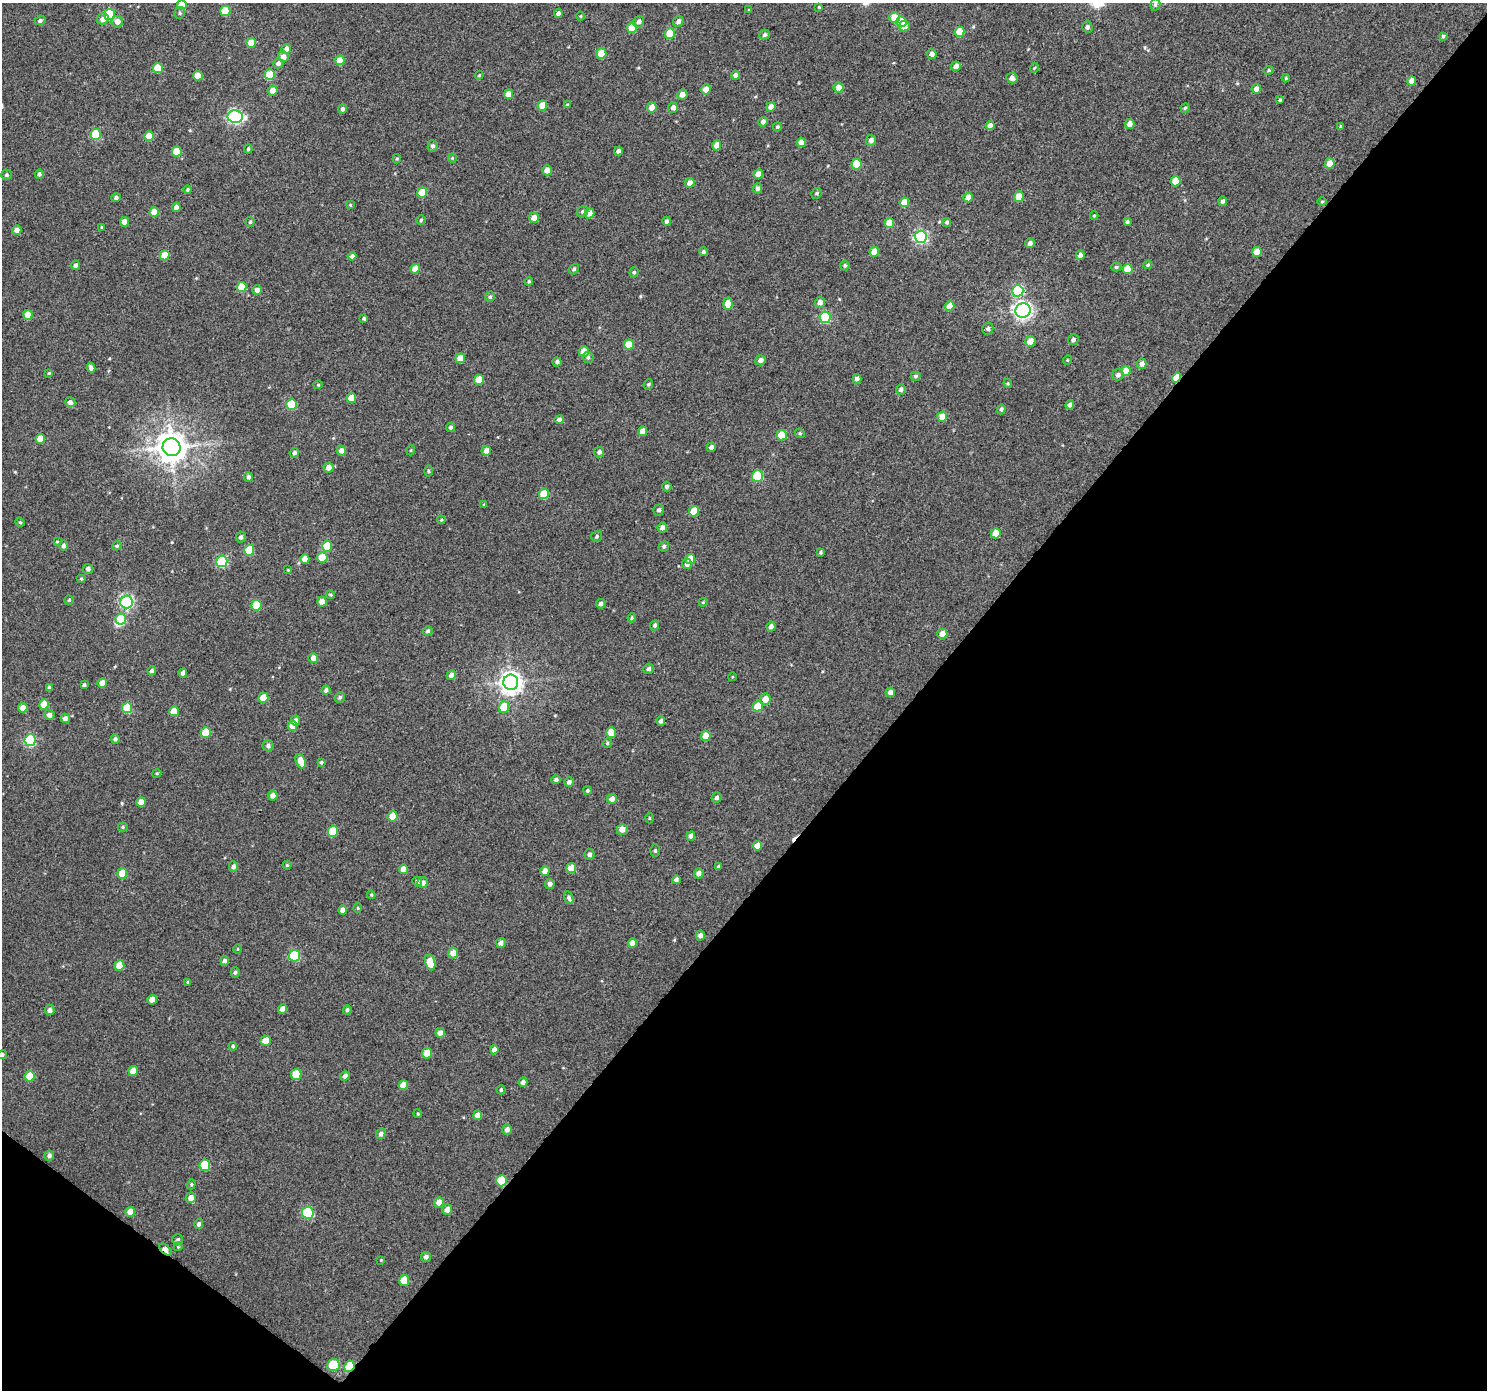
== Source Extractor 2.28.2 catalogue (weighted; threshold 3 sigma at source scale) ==
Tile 15 of 4 x 4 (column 3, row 4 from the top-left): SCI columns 3011-4495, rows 223-1610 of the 6026 x 6065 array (HDU 1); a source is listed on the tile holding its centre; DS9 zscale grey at full resolution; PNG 1489 x 1392 px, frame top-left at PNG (2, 3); each listed source drawn as its Kron ellipse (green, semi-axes under 4 px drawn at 4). Shown black and unused: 41% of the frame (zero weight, under 3 of 4 exposures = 5% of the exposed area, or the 3 px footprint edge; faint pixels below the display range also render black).
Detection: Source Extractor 2.28.2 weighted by HDU 2 'WHT'; one run over the whole footprint, this tile lists its part. Background 0.012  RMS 0.0058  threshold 0.0263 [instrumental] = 3 sigma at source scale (4.5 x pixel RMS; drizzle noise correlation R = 1.50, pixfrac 1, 0.0396/0.0396 arcsec/px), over >= 5 px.
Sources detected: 339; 1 inside a brighter object's white glare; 1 cosmic-ray / hot-pixel residue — neither listed nor drawn; the other 337 listed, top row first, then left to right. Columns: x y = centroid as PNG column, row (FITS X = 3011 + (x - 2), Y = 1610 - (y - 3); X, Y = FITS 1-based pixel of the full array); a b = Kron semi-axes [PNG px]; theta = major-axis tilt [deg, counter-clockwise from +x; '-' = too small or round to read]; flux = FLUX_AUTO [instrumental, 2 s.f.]
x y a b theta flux
1155 4 6 5 - 1.3
182 5 5 5 - 8.7
819 7 4 3 - 0.57
749 10 4 3 - 0.51
225 11 5 5 - 19
180 13 6 5 - 1
558 14 4 4 - 2
109 15 6 5 - 30
581 16 4 3 - 0.46
894 18 5 5 - 9.8
103 19 6 5 - 3.2
40 20 5 4 - 1.2
678 21 6 5 - 1.9
117 22 6 5 - 3.7
639 22 6 5 - 2
901 22 5 5 - 8.8
904 26 5 5 - 4.6
1087 27 5 5 - 1.4
632 28 5 5 - 15
959 32 5 5 - 13
670 33 5 5 - 14
764 35 5 5 - 1.2
1443 36 4 3 - 0.92
251 43 5 5 - 7.3
286 49 5 5 - 2.9
601 54 5 5 - 13
932 54 5 4 - 3.3
283 57 5 5 - 3.2
340 60 5 4 - 8.2
278 63 5 5 - 2.2
956 66 5 4 - 3
158 68 5 5 - 14
1034 68 5 3 - 0.51
1269 70 5 4 - 0.81
270 75 5 5 - 18
479 75 4 4 - 0.62
735 75 4 4 - 2.4
198 76 5 4 - 7.2
1012 78 6 5 - 3.1
1286 78 4 4 - 0.68
1412 81 4 4 - 4.8
839 87 5 5 - 4.6
706 89 5 5 - 4.1
1256 89 5 4 - 4
273 91 5 5 - 4
509 94 5 4 - 5.3
682 95 5 5 - 4
1280 100 4 3 - 0.82
567 105 4 4 - 0.61
542 106 5 5 - 8.6
652 107 5 5 - 5.6
771 107 4 4 - 5
673 108 5 5 - 2.8
1185 108 5 4 - 0.91
343 109 5 4 - 1.4
235 117 7 6 - 110
763 122 5 4 - 2.3
1130 124 5 4 - 4
990 126 4 4 - 4.8
777 127 4 4 - 1.1
1341 127 4 3 - 1.1
96 134 5 5 - 25
149 136 5 5 - 10
871 140 5 5 - 2.4
801 142 5 4 - 4.6
717 145 5 4 - 6
433 146 5 5 - 1.7
248 149 4 3 - 0.77
618 151 4 4 - 1.7
177 152 5 5 - 15
452 158 4 4 - 0.58
397 159 4 4 - 0.73
1330 163 5 5 - 6.5
856 164 5 5 - 17
547 170 5 4 - 3.6
39 174 5 4 - 1.2
758 174 5 4 - 5.3
6 175 5 5 - 1
1175 181 5 5 - 9.8
690 183 5 4 - 4.6
757 188 5 4 - 1.7
187 189 4 4 - 0.8
422 192 5 5 - 14
817 193 5 5 - 1.1
1019 197 5 4 - 9.8
116 198 4 4 - 1.4
968 198 5 4 - 6.4
1223 201 4 4 - 1.7
1322 201 5 3 - 0.61
904 202 5 4 - 8
350 205 4 3 - 0.58
176 207 4 4 - 3.5
154 212 5 4 - 8.7
583 212 6 5 - 1.7
589 213 5 5 - 4.2
1094 215 4 4 - 0.65
534 218 5 5 - 4.8
421 220 5 4 - 0.89
667 221 4 4 - 2
125 222 5 4 - 5.4
250 222 5 4 - 0.94
947 222 4 4 - 1
1127 222 4 4 - 1.2
889 223 5 4 - 8.1
102 227 3 3 - 0.59
17 230 5 4 - 3.4
921 237 6 6 - 99
1030 243 5 4 - 2.3
703 252 4 4 - 1.3
874 252 5 4 - 8.2
1257 252 5 5 - 6.9
165 255 5 5 - 9
1080 255 5 4 - 2
352 256 4 4 - 2.1
75 265 4 4 - 1.7
845 265 5 4 - 1
1148 265 4 3 - 0.77
1116 267 5 4 - 0.86
415 269 5 4 - 5.2
574 269 5 4 - 1
1128 269 5 5 - 11
634 272 5 4 - 0.99
529 281 4 3 - 0.85
242 287 5 5 - 13
257 290 5 4 - 2.4
1018 291 6 5 - 34
490 297 5 4 - 1
820 302 5 5 - 3.3
728 304 6 4 -85 9.4
950 306 5 4 - 7.7
1023 310 8 7 - 220
28 315 5 4 - 8.8
825 317 6 5 - 45
364 318 4 4 - 0.92
988 329 6 5 - 1.5
1073 340 5 5 - 1.6
1030 341 5 5 - 6.1
629 344 5 5 - 13
584 351 5 5 - 7.7
588 357 5 5 - 1.3
460 358 5 4 - 7.8
761 360 5 5 - 2.6
1067 360 5 3 - 0.46
557 362 4 4 - 1.7
1142 364 5 4 - 2.7
91 368 5 4 - 2
1126 371 5 4 - 7.4
49 373 3 2 - 0.47
1118 375 5 5 - 2.1
915 376 5 4 - 1.1
1177 378 5 4 - 12
857 379 4 4 - 2.2
479 380 5 5 - 9
1008 383 4 4 - 0.64
648 384 5 4 - 0.89
318 385 4 4 - 0.58
901 389 5 5 - 2
351 398 5 4 - 8.5
70 402 5 5 - 2.3
291 404 5 5 - 20
1070 405 5 4 - 1.9
1001 409 5 4 - 1.2
942 417 5 5 - 7.2
559 420 4 4 - 1.9
450 427 5 4 - 1.3
642 431 5 4 - 5.3
800 433 5 4 - 0.84
782 435 5 5 - 15
40 439 5 4 - 7.9
172 447 9 9 - 950
711 447 5 4 - 2.3
411 450 5 3 - 0.5
341 451 5 5 - 3.3
486 451 5 4 - 3.9
599 452 5 5 - 1.8
294 453 5 4 - 1.5
328 467 5 5 - 4.3
428 471 5 3 - 0.7
757 476 5 5 - 28
248 477 5 4 - 1.5
667 487 5 4 - 1.7
544 494 5 5 - 13
484 505 4 3 - 0.71
659 510 5 5 - 1.5
694 511 5 5 - 12
441 520 4 3 - 0.59
20 522 5 4 - 0.75
662 528 5 4 - 2.5
996 533 5 4 - 8.8
597 536 6 5 - 1.1
241 537 5 5 - 1.6
57 542 3 3 - 0.55
64 546 5 4 - 1.8
117 546 4 4 - 0.89
327 546 5 5 - 13
664 546 5 5 - 1.2
249 550 5 5 - 17
820 552 3 3 - 0.81
322 558 5 5 - 11
305 559 5 4 - 6.2
690 559 5 4 - 9.2
222 561 6 5 - 48
687 564 5 5 - 2.4
88 569 5 5 - 2
288 570 3 2 - 0.48
81 579 5 4 - 0.7
330 595 4 3 - 0.71
69 600 4 4 - 0.74
126 602 6 6 - 100
322 602 5 4 - 3.4
703 602 4 4 - 0.63
601 604 5 4 - 2.1
256 605 5 5 - 19
632 618 4 4 - 0.83
121 619 5 5 - 19
655 625 5 4 - 1.2
771 626 5 4 - 2.7
428 631 5 4 - 1.1
942 634 5 5 - 4.8
313 658 5 5 - 4
649 669 5 5 - 1.5
152 671 4 4 - 1.7
183 673 4 4 - 2.1
451 675 5 4 - 3.7
732 677 4 3 - 0.43
511 682 7 7 - 430
102 683 5 4 - 5.1
84 685 4 3 - 1.1
49 688 4 4 - 1.9
326 690 4 4 - 1.7
890 692 5 4 - 3.2
340 697 5 5 - 1.1
263 698 5 5 - 9.8
765 699 5 5 - 5.6
44 704 5 4 - 9.2
758 706 5 5 - 11
504 707 5 5 - 12
23 708 5 4 - 5.1
127 708 5 5 - 18
174 711 5 5 - 8.7
49 715 5 5 - 3.2
65 718 5 4 - 2
296 721 5 4 - 2.2
661 721 5 4 - 1.5
292 726 5 4 - 6
206 732 5 5 - 17
611 732 5 5 - 11
706 736 5 5 - 8.9
115 739 4 4 - 1.5
30 740 6 5 - 55
607 743 5 4 - 0.78
268 746 6 5 - 1.8
301 761 7 5 -69 7.5
321 762 4 3 - 0.91
157 773 4 3 - 0.6
556 780 5 4 - 1.5
569 782 5 4 - 1.8
587 790 4 4 - 1
273 796 5 5 - 2.9
717 798 5 5 - 1.3
612 799 5 5 - 3.2
141 802 5 4 - 6.8
393 816 5 5 - 10
649 818 5 3 - 0.55
123 827 5 4 - 0.88
622 829 5 5 - 4.1
333 831 5 5 - 19
691 836 5 4 - 3.4
757 846 5 4 - 5.4
655 851 6 5 - 1.1
589 854 5 5 - 2
287 865 4 4 - 0.71
233 866 5 4 - 2.1
719 867 4 3 - 1.3
571 868 5 5 - 8
403 869 5 4 - 5.5
545 871 4 4 - 4.7
122 873 5 5 - 11
699 873 5 5 - 2.7
676 880 4 4 - 1.8
417 881 5 5 - 1.4
423 883 5 5 - 2.7
550 884 5 5 - 2.1
371 895 4 4 - 0.68
569 898 7 4 -66 1.7
358 908 4 4 - 0.63
343 910 4 4 - 4
700 936 5 4 - 2.6
501 943 5 5 - 2.4
632 943 5 4 - 4.2
238 949 5 3 - 0.51
453 953 5 5 - 4.6
295 956 6 5 - 37
225 961 5 4 - 1.6
430 962 8 5 -74 13
119 965 5 5 - 9.2
235 972 5 4 - 1.2
188 982 4 3 - 0.65
152 1000 5 4 - 5
283 1009 5 4 - 4
50 1010 5 5 - 2.4
347 1010 4 4 - 1.3
440 1033 5 5 - 3.2
266 1041 5 5 - 8.7
233 1046 4 4 - 0.82
494 1050 4 4 - 3.1
427 1053 5 5 - 9.6
2 1055 5 4 - 1
133 1071 5 4 - 6.6
296 1074 5 5 - 18
30 1076 5 5 - 12
345 1076 5 4 - 2.6
523 1082 4 4 - 2.4
403 1085 5 4 - 7.1
501 1090 4 4 - 0.86
418 1114 4 3 - 0.59
478 1115 5 4 - 5.1
507 1129 5 5 - 2.3
381 1134 5 4 - 1.8
49 1156 5 5 - 1.7
205 1165 6 5 - 23
502 1181 6 5 - 20
191 1184 5 4 - 0.68
191 1198 5 5 - 3.6
439 1202 5 5 - 5.1
447 1210 5 5 - 4.2
130 1212 5 5 - 5.7
308 1213 6 5 - 37
199 1224 5 4 - 1.6
178 1240 5 5 - 1.2
178 1247 4 4 - 0.53
165 1250 7 4 -44 7.2
426 1257 5 5 - 2
381 1260 4 3 - 0.52
404 1280 5 5 - 12
333 1365 6 5 - 20
349 1366 5 5 - 17
Overlapping masked pixels (flux is a lower limit): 4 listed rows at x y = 1177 378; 502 1181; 165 1250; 349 1366
Isophote crosses this tile's border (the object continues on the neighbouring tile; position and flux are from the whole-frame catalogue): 2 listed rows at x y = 182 5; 2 1055